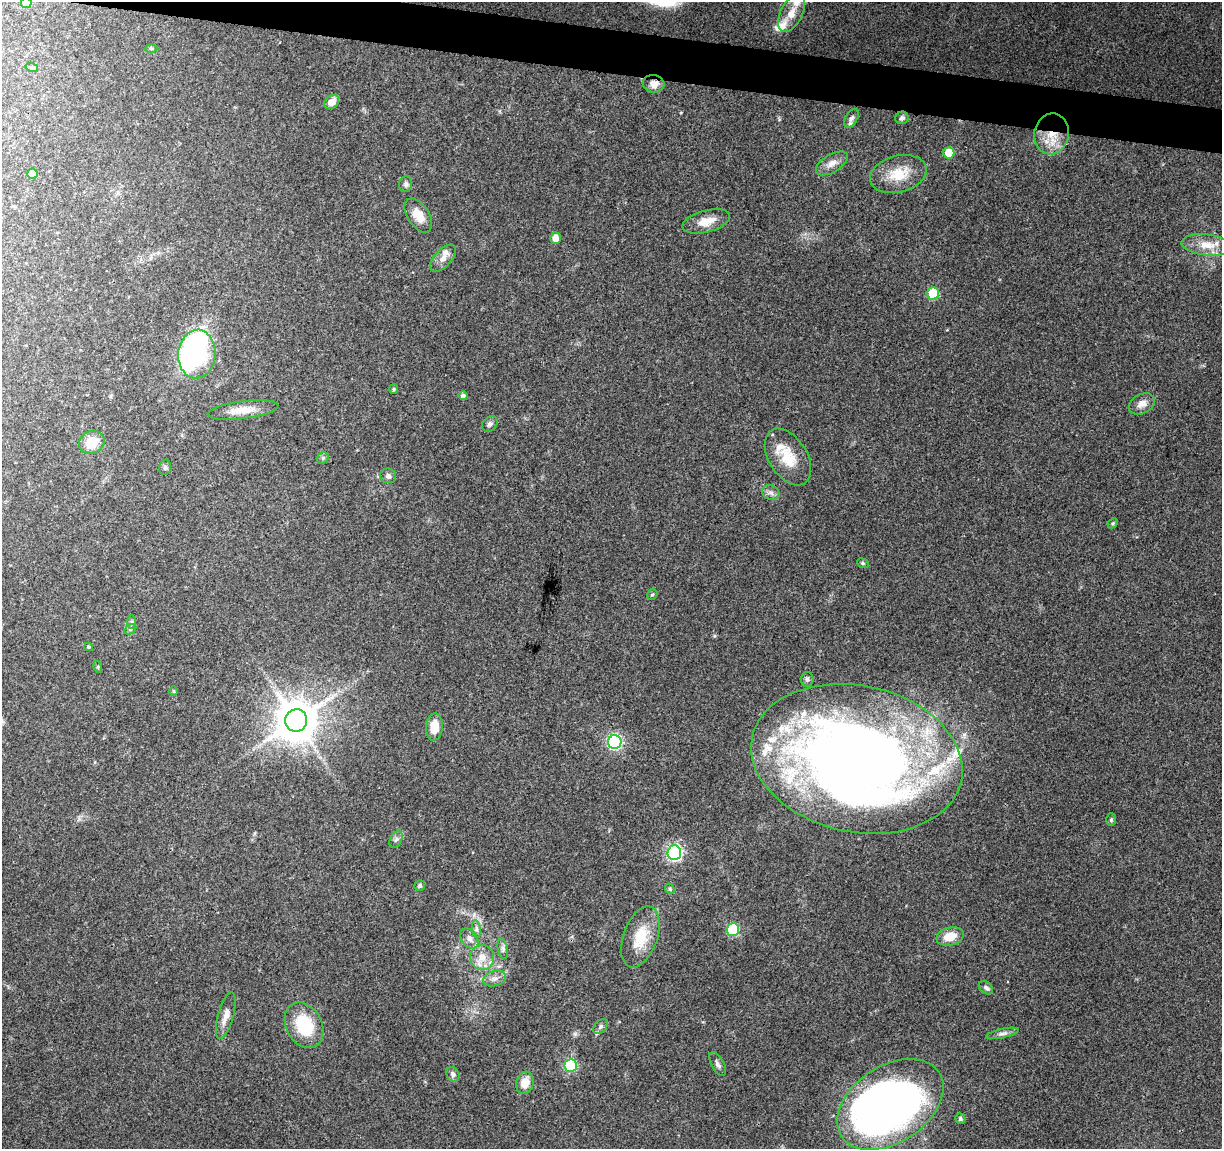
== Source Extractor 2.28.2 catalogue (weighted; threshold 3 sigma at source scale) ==
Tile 11 of 4 x 4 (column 3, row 3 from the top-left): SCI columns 2443-3662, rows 1372-2518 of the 4891 x 5096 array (HDU 1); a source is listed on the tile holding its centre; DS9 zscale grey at full resolution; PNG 1224 x 1151 px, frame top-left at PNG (2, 2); each listed source drawn as its Kron ellipse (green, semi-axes under 4 px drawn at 4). Shown black and unused: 3% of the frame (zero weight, under 3 of 4 exposures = <1% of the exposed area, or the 3 px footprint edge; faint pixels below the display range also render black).
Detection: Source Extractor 2.28.2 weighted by HDU 2 'WHT'; one run over the whole footprint, this tile lists its part. Background 0.0914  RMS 0.0061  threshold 0.0273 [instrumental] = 3 sigma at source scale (4.5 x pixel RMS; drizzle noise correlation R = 1.50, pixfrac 1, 0.0396/0.0396 arcsec/px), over >= 5 px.
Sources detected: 86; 3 inside a brighter object's white glare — neither listed nor drawn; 14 inside a brighter listed object's ellipse — not listed separately; the other 69 listed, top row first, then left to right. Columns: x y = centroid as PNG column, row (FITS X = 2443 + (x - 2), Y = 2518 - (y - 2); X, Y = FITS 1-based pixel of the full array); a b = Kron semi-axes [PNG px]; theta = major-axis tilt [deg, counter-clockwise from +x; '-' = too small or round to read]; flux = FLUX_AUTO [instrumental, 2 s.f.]
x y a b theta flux
26 3 5 5 - 11
792 13 21 11 64 8.7
151 48 6 4 -2 0.91
32 68 6 4 -19 0.93
654 84 11 8 -8 5
332 102 8 6 39 5.3
851 118 10 6 59 1.9
902 118 6 6 - 1.8
1052 134 20 17 78 16
949 153 5 5 - 14
832 163 18 9 31 5.2
32 174 5 5 - 6.1
898 174 29 18 14 16
406 184 8 6 80 1.6
418 215 19 10 -56 7.8
706 221 24 11 14 8.9
556 238 5 5 - 5.1
1207 245 26 10 -6 9.8
443 258 17 8 46 4.6
933 293 6 6 - 32
197 354 24 18 85 140
394 389 5 4 - 0.82
463 395 4 4 - 1.7
1142 404 14 9 27 4.7
243 410 35 9 7 9.2
490 424 8 6 45 1.8
92 442 13 11 29 13
788 457 31 19 -58 17
323 458 6 5 - 1.1
165 467 8 6 76 1.4
388 476 8 7 - 2
771 493 9 7 -23 2.2
1113 523 5 4 - 0.79
863 563 6 4 -22 0.84
652 594 5 5 - 0.95
132 622 7 4 -89 1.1
130 629 6 4 31 1
89 647 4 3 - 0.92
98 667 6 4 -73 0.7
807 679 7 6 - 1.6
173 691 5 3 - 0.57
296 720 11 11 - 2000
434 727 13 8 85 11
615 742 7 6 - 100
857 759 107 73 -12 620
1111 820 6 5 - 0.99
396 839 9 5 62 1.8
674 853 7 7 - 130
420 886 5 5 - 1.4
670 889 6 4 -47 0.86
476 929 8 4 -82 1.6
733 929 6 6 - 47
950 936 14 9 14 10
640 937 32 17 70 19
469 938 11 8 -53 3.5
503 949 10 5 -78 1.8
482 957 12 12 - 7.7
494 978 12 7 16 3.4
986 988 8 5 -38 1.6
226 1016 24 7 74 5.5
304 1025 24 17 -62 30
601 1026 9 5 46 1.5
1002 1033 16 4 13 2.4
718 1064 13 6 -61 2.4
571 1065 6 6 - 55
453 1074 8 6 -60 1.9
525 1083 11 8 74 8.7
890 1104 58 38 34 390
960 1119 5 5 - 1.4
Overlapping masked pixels (flux is a lower limit): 2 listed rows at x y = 654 84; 1052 134
Isophote crosses this tile's border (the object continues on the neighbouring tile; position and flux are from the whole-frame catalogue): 1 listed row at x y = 26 3